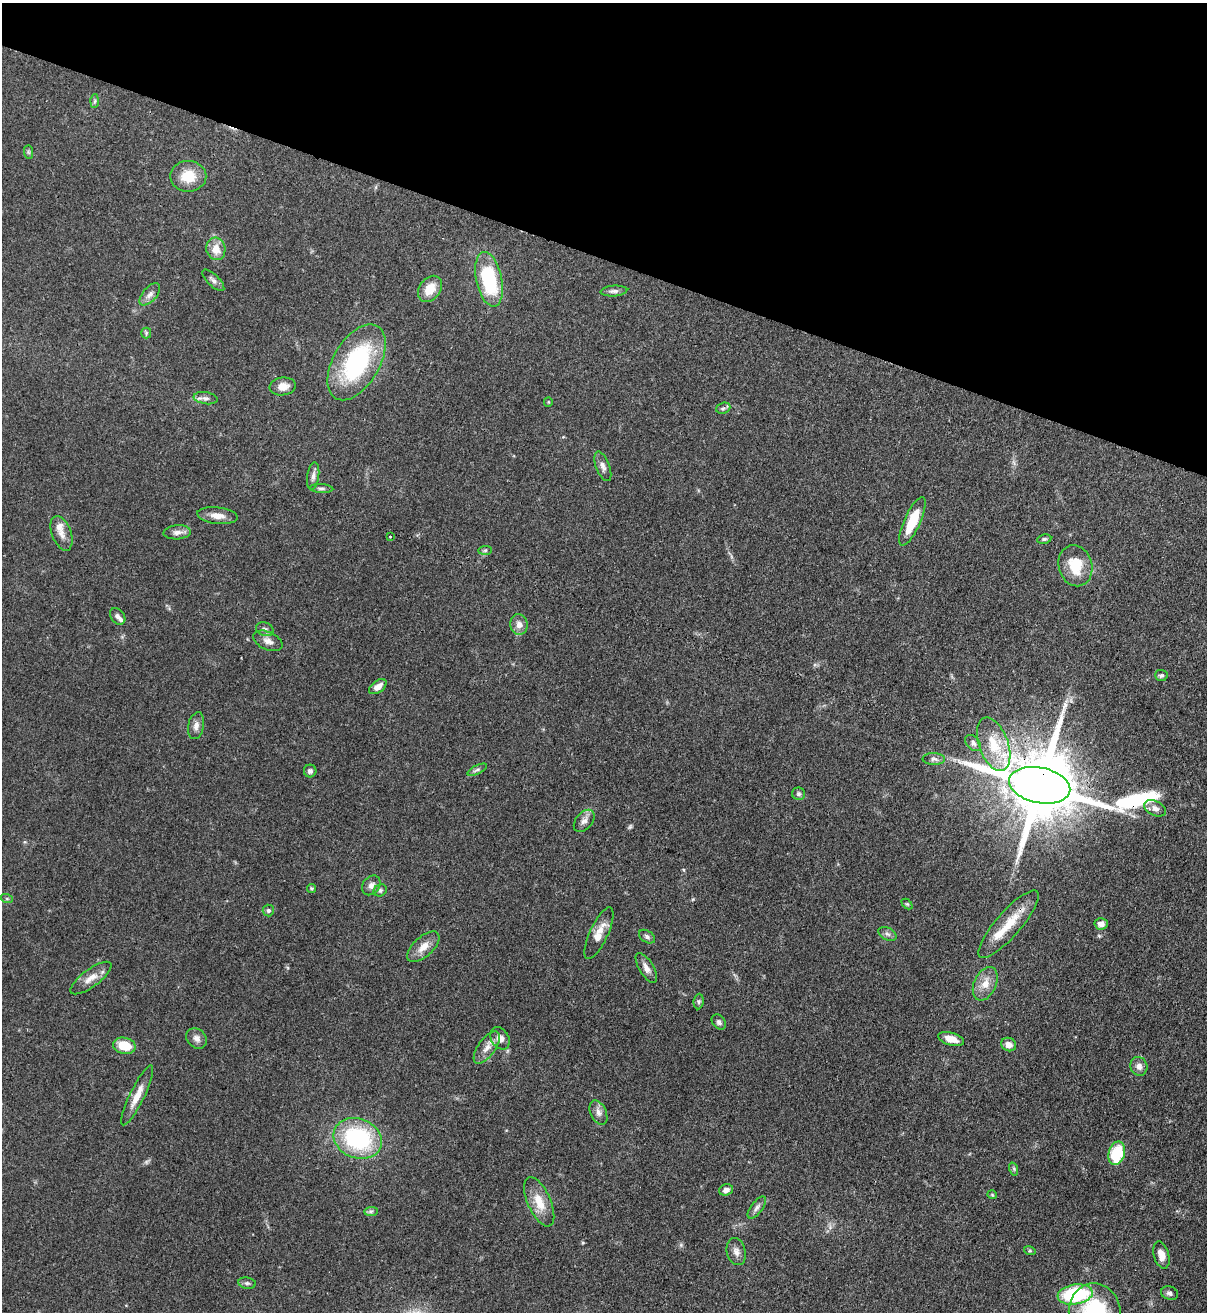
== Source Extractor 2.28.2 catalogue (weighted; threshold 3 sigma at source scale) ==
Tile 2 of 4 x 4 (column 2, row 1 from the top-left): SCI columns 1431-2635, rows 3964-5273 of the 5389 x 5307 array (HDU 1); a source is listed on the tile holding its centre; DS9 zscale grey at full resolution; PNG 1209 x 1314 px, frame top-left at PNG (2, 3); each listed source drawn as its Kron ellipse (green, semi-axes under 4 px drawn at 4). Shown black and unused: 20% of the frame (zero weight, under 3 of 4 exposures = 7% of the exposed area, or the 3 px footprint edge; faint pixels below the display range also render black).
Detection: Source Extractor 2.28.2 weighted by HDU 2 'WHT'; one run over the whole footprint, this tile lists its part. Background 0.0823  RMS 0.0039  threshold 0.0174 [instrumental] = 3 sigma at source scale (4.5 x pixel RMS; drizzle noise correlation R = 1.50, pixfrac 1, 0.05/0.05 arcsec/px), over >= 5 px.
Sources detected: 88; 2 too faint to see at this stretch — neither listed nor drawn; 3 inside a brighter listed object's ellipse — not listed separately; the other 83 listed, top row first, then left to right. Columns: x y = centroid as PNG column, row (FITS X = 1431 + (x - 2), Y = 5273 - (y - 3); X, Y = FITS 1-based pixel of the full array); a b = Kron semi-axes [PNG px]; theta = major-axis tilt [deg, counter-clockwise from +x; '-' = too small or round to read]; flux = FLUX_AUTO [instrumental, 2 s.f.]
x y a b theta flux
95 101 7 4 88 0.69
28 152 7 4 -89 0.66
188 176 18 15 0 8.8
216 249 11 9 -76 4.9
489 279 28 13 -78 29
213 280 14 5 -44 1.5
430 289 14 10 54 7
614 291 13 5 4 1.5
150 294 13 7 48 2.1
146 333 5 5 - 0.6
357 362 42 23 60 47
283 386 13 9 8 3.7
206 398 12 6 -9 1.6
548 402 5 4 - 0.46
723 408 7 5 20 0.84
603 466 15 7 -69 1.9
313 476 14 6 82 1.8
321 489 12 4 -3 1
217 516 20 8 -6 3.7
912 521 26 8 66 12
177 532 14 7 4 2.2
61 533 18 9 -70 3.3
390 536 3 2 - 0.55
1044 539 7 4 10 0.7
485 550 7 4 1 0.62
1075 566 21 16 -74 11
118 616 9 6 -52 1.3
519 624 10 8 -78 2.8
265 629 9 7 -19 1.3
268 641 15 9 -24 2.6
1161 675 6 5 - 0.87
378 687 10 6 35 3.3
196 726 13 8 78 2.2
973 743 9 6 -48 1.5
994 744 28 14 -70 13
934 759 11 6 -2 1.4
477 770 11 3 26 0.84
310 771 6 6 - 1
1040 785 31 17 -12 4900
799 794 6 6 - 0.93
1155 808 12 7 -26 2.4
584 821 13 8 49 2.2
371 885 10 8 53 2
311 888 4 4 - 0.51
380 890 7 5 30 0.85
7 899 6 4 -19 0.52
907 904 6 4 -43 0.5
268 910 6 5 - 0.83
1008 924 43 12 49 11
1101 924 6 6 - 2.2
599 933 28 9 65 5.4
887 934 10 6 -26 1.2
647 937 9 6 -34 1
423 947 20 9 43 4.4
646 968 17 7 -59 2.5
91 978 24 8 36 4.2
985 984 18 11 66 4.9
699 1001 8 5 84 0.73
719 1022 8 6 -51 1.1
197 1038 11 9 -43 2.1
500 1038 12 8 -57 3
951 1039 13 6 -16 4.1
1009 1044 7 6 - 2.8
124 1046 11 8 -11 9.4
487 1048 19 8 55 3.6
1139 1066 9 8 - 2.2
137 1095 33 7 64 5.5
598 1113 13 8 -65 2.2
358 1138 25 19 -22 43
1117 1153 12 8 74 16
1014 1169 7 4 -72 0.69
726 1190 7 5 19 1.9
992 1195 5 4 - 0.39
539 1202 26 11 -66 7.5
757 1207 13 6 53 1.6
371 1211 7 4 1 0.8
1030 1251 6 4 -17 0.47
736 1252 14 9 -76 2.4
1161 1255 14 7 -74 3.7
247 1283 9 5 -9 0.92
1169 1293 8 6 -21 1.3
1075 1294 18 10 9 34
1095 1312 29 26 -84 34
Overlapping masked pixels (flux is a lower limit): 2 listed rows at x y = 1040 785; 1008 924
Isophote crosses this tile's border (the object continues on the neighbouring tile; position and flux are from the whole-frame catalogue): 1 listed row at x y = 1095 1312